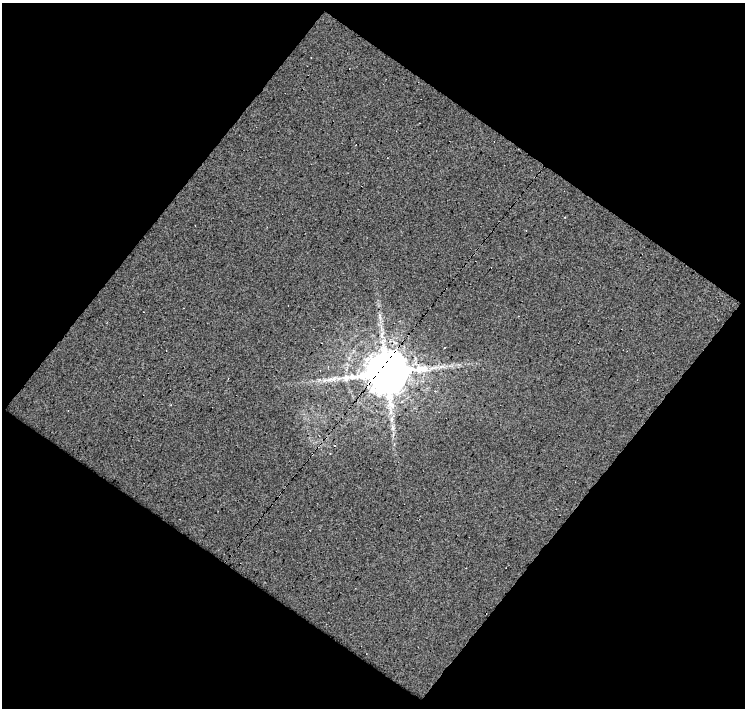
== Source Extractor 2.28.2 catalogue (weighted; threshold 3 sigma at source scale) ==
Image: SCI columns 1-743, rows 22-727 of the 743 x 747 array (HDU 1 of 3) = the unmasked area's bounding box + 8 px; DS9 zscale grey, full resolution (1 PNG px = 1 image px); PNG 747 x 710 px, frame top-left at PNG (2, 3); no overlay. Shown black and unused: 51% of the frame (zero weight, under 8 of 16 exposures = <1% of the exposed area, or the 3 px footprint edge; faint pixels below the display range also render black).
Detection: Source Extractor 2.28.2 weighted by HDU 2 'WHT'. Background -0.0049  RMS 0.0096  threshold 0.0394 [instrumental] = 3 sigma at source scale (4.09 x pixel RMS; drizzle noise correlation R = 1.36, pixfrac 0.8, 0.0396/0.0396 arcsec/px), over >= 5 px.
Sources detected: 10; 3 cosmic-ray / hot-pixel residue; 1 long thin detection or spike segment (spike, bleed or trail) — not listed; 1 inside a brighter listed object's ellipse — not listed separately; the other 5 listed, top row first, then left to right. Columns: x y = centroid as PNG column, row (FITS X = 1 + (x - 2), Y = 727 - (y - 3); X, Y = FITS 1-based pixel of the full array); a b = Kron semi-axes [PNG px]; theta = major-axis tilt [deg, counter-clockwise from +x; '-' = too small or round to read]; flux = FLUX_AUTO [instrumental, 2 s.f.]
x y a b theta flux
441 367 13 6 6 5.4
386 373 13 12 - 4600
332 379 24 8 13 12
435 391 3 3 - 0.78
392 419 13 6 79 4.8
Overlapping masked pixels (flux is a lower limit): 1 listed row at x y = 386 373